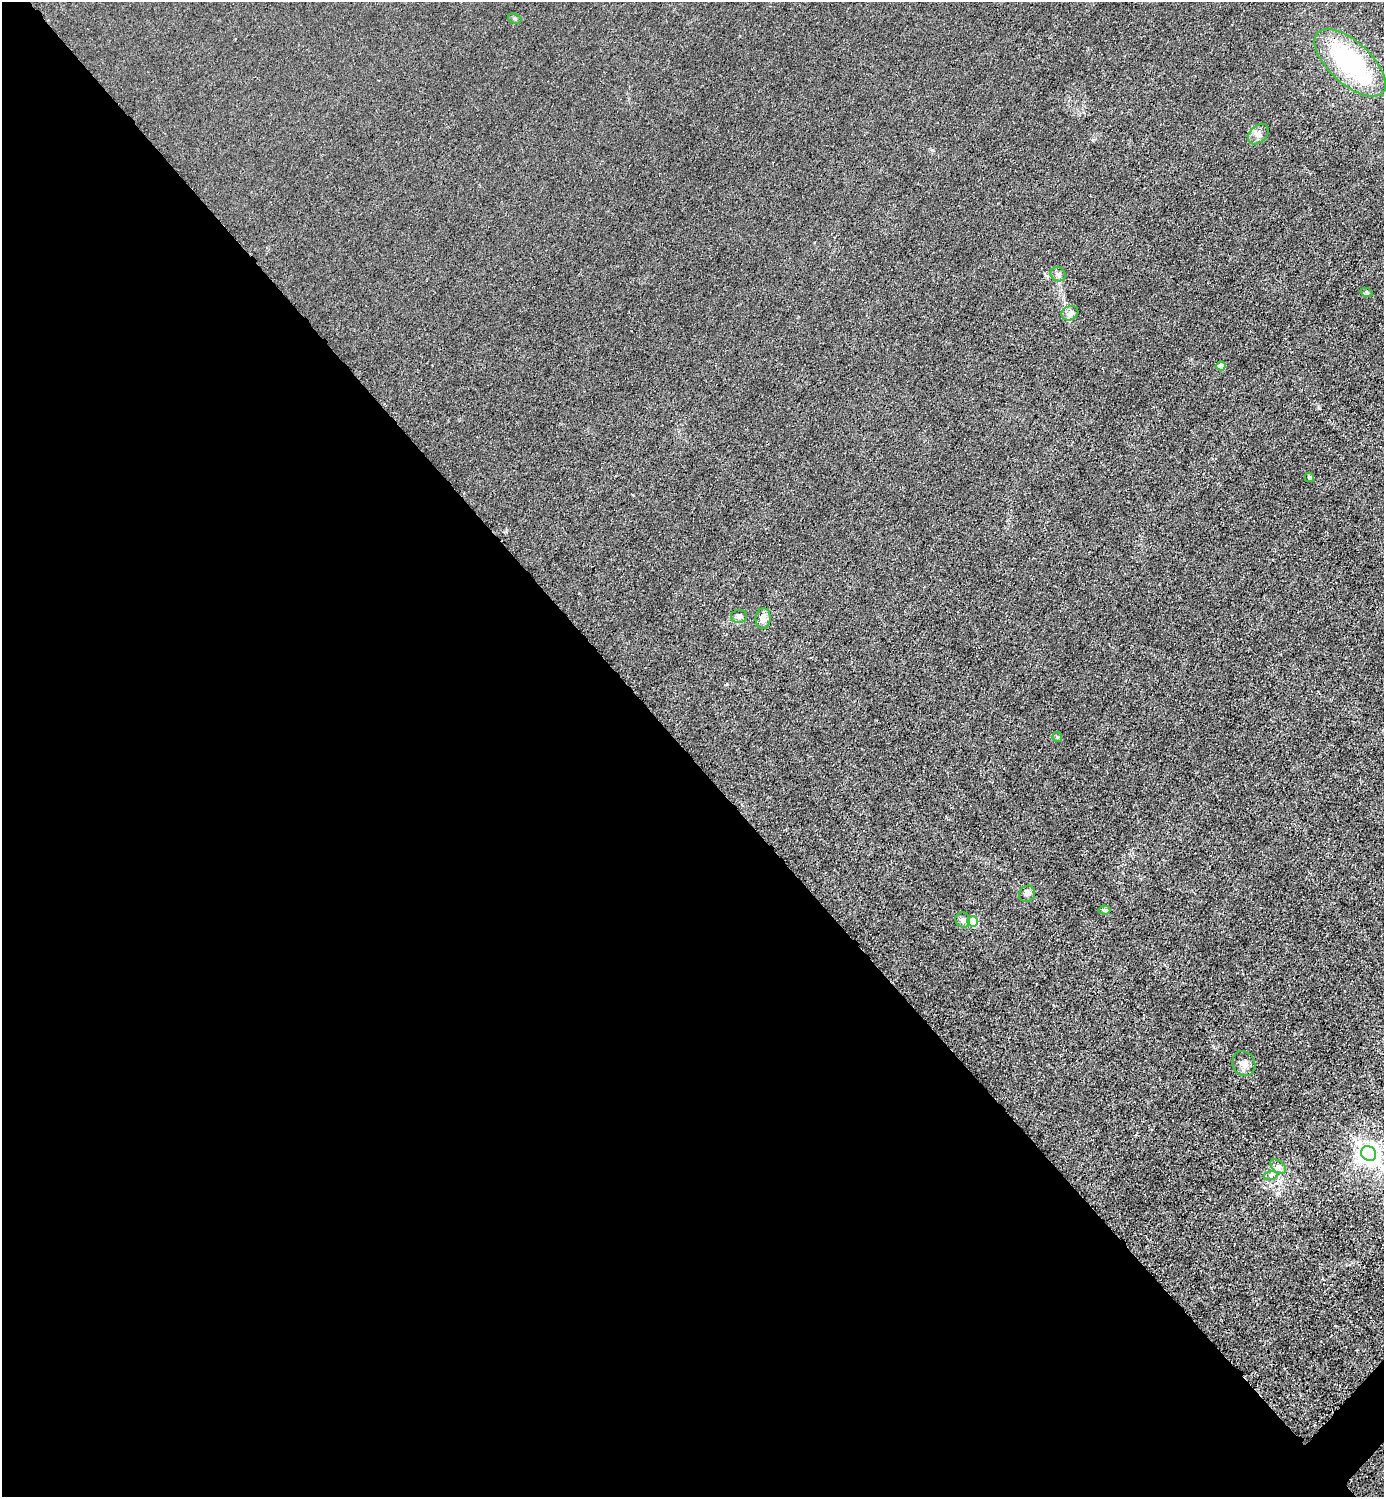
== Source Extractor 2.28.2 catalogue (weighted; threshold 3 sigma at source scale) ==
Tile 9 of 4 x 4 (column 1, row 3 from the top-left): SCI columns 301-1682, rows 1498-2992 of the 5985 x 5985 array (HDU 1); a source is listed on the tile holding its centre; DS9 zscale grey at full resolution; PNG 1386 x 1499 px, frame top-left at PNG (2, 2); each listed source drawn as its Kron ellipse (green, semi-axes under 4 px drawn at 4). Shown black and unused: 50% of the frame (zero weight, under 3 of 4 exposures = <1% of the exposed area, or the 3 px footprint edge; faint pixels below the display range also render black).
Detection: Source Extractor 2.28.2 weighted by HDU 2 'WHT'; one run over the whole footprint, this tile lists its part. Background 0.0222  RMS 0.0062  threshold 0.0281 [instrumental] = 3 sigma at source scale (4.5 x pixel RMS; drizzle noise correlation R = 1.50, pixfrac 1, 0.05/0.05 arcsec/px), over >= 5 px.
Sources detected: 19; all 19 listed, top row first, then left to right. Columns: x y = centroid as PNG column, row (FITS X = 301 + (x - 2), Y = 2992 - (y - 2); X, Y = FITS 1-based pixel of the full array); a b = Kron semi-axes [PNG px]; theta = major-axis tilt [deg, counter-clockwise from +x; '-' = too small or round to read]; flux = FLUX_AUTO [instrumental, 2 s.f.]
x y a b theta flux
515 19 7 5 -17 1
1350 63 44 21 -43 79
1258 134 12 8 46 3.4
1058 274 8 7 - 1.8
1367 293 6 4 -19 0.86
1070 313 9 7 26 2.3
1221 366 4 4 - 5
1309 477 5 4 - 1.3
739 616 8 6 2 2
763 619 10 7 82 4.9
1057 737 5 5 - 0.76
1027 894 9 7 49 2.4
1104 910 6 4 -6 1.1
963 920 8 7 - 2.5
972 921 5 5 - 19
1244 1063 13 11 -67 4.6
1369 1153 8 7 - 500
1278 1166 9 5 -39 2.2
1271 1175 7 4 18 1.3
Isophote crosses this tile's border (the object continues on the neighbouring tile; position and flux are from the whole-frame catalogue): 1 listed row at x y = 1369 1153